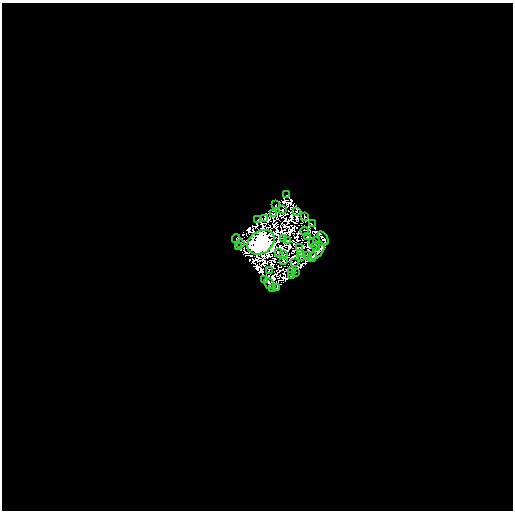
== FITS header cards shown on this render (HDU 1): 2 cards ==
NAXIS1  =                  511
NAXIS2  =                  508

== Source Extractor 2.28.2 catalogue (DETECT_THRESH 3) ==
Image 511 x 508 px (HDU 1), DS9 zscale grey, 1 PNG px = 1 image px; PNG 515 x 512 px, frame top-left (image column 1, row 508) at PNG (2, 3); each listed source drawn as its Kron ellipse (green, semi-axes under 4 px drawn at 4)
Background 11.5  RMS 1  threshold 3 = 3 sigma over >= 5 px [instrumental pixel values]
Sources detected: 73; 34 with non-positive FLUX_AUTO (blend fragments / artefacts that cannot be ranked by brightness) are neither listed nor drawn; the other 39 listed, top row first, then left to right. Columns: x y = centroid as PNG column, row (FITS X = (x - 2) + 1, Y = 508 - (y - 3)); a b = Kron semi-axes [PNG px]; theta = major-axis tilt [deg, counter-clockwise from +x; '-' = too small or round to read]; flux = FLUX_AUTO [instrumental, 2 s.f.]
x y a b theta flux
287 195 2 2 - 98
276 205 3 2 - 88
283 210 3 2 - 250
297 211 3 2 - 12
274 214 3 2 - 5.2
305 216 3 2 - 170
257 219 2 2 - 71
265 219 4 2 - 120
312 224 2 2 - 46
305 231 4 2 - 210
308 237 3 2 - 110
284 238 2 2 - 220
323 238 7 3 -58 65
236 239 4 3 - 200
317 240 4 2 - 120
287 241 4 2 - 130
261 242 15 11 35 430000
312 242 2 2 - 65
241 243 3 2 - 49
315 246 4 2 - 59
239 247 3 2 - 68
300 248 4 2 - 150
278 252 3 2 - 130
318 252 9 4 46 790
301 253 2 2 - 110
283 255 3 2 - 7
307 255 3 3 - 190
301 257 2 2 - 180
312 257 5 3 - 710
284 261 3 2 - 160
294 263 4 2 - 7.5
269 270 2 2 - 34
291 272 3 2 - 340
296 272 2 2 - 170
291 275 3 2 - 83
264 279 2 2 - 110
269 283 6 3 -56 460
273 288 3 2 - 310
277 288 3 2 - 150
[34 non-positive-flux detections neither listed nor drawn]